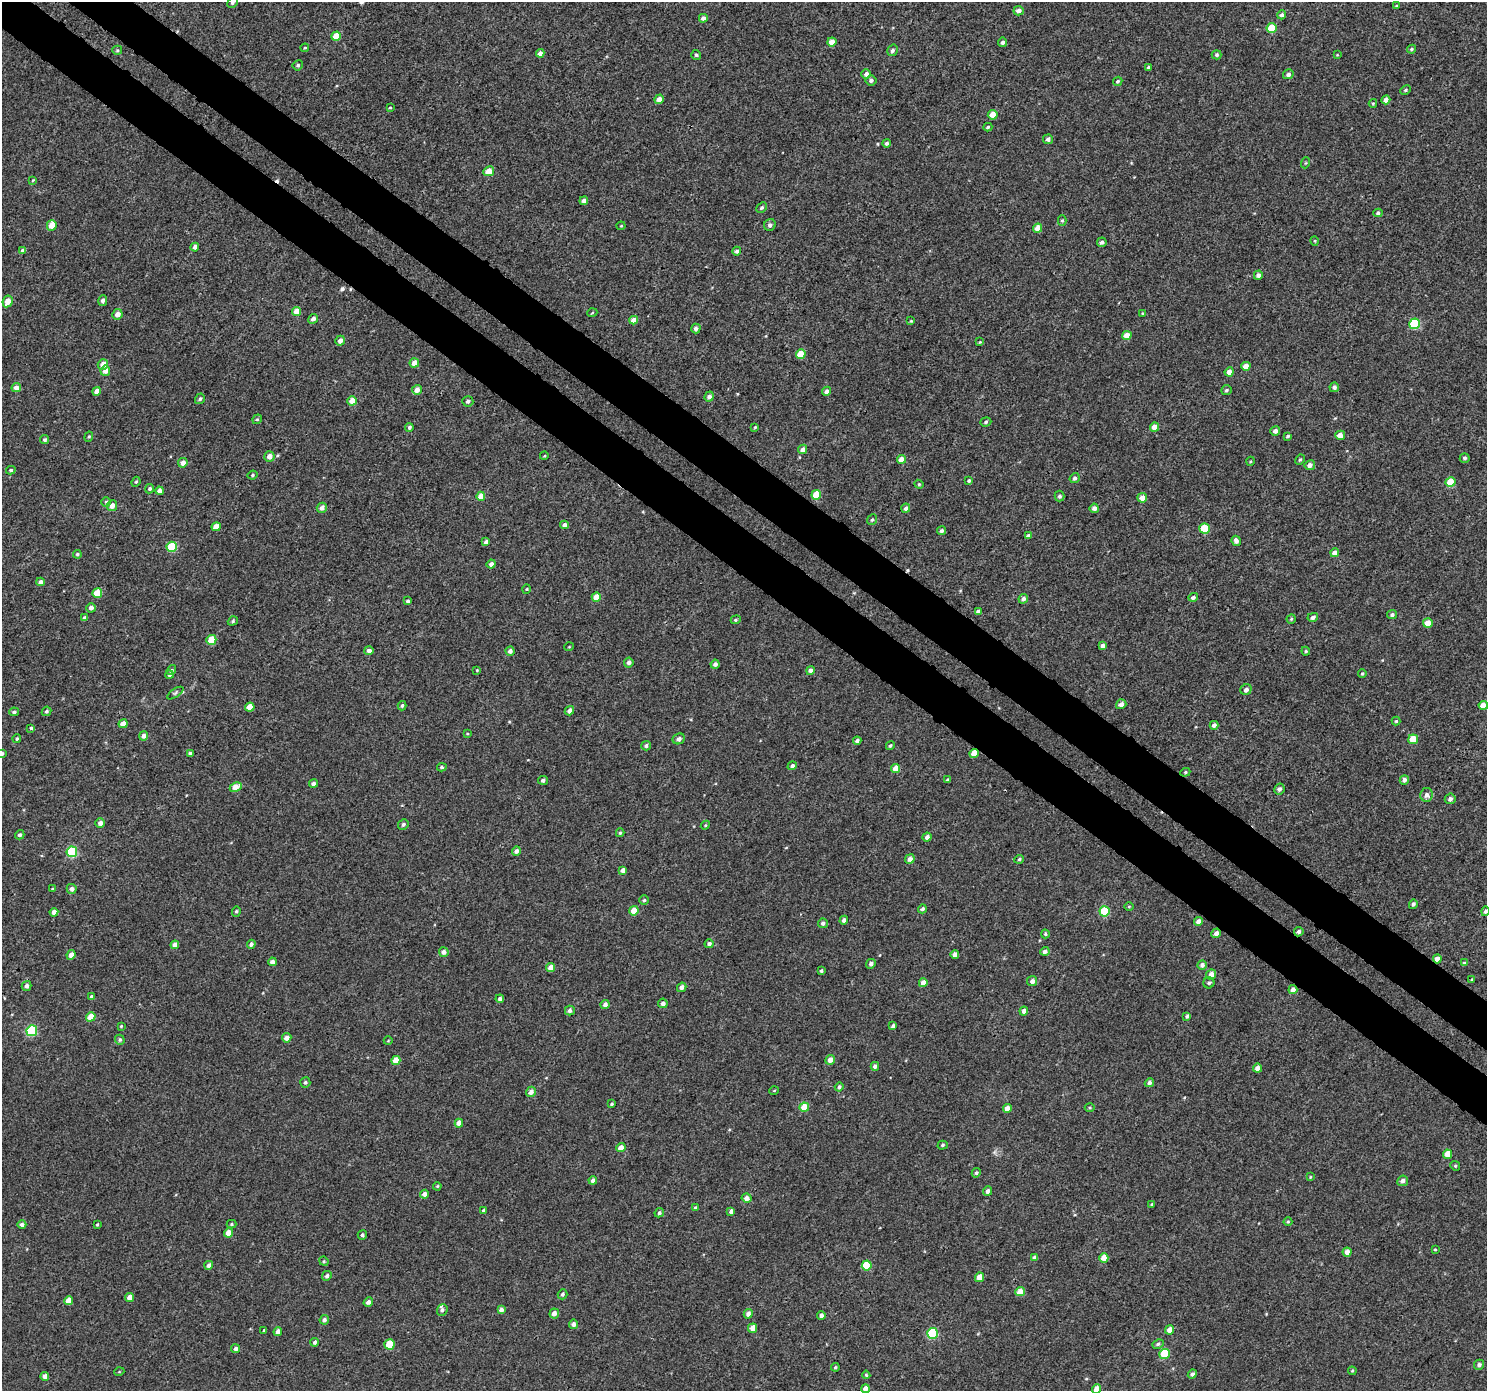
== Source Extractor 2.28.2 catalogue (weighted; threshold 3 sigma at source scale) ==
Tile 11 of 4 x 4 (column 3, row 3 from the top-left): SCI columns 3011-4495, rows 1611-2999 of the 6026 x 6065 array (HDU 1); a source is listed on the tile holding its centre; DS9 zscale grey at full resolution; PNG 1489 x 1393 px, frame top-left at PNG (2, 2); each listed source drawn as its Kron ellipse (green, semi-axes under 4 px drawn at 4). Shown black and unused: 7% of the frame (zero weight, under 3 of 4 exposures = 5% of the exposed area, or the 3 px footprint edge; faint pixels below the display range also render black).
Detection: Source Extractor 2.28.2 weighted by HDU 2 'WHT'; one run over the whole footprint, this tile lists its part. Background 0.00277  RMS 0.0022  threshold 0.00975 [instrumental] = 3 sigma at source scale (4.5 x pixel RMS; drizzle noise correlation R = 1.50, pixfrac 1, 0.0396/0.0396 arcsec/px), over >= 5 px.
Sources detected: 338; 3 cosmic-ray / hot-pixel residue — neither listed nor drawn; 1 inside a brighter listed object's ellipse — not listed separately; the other 334 listed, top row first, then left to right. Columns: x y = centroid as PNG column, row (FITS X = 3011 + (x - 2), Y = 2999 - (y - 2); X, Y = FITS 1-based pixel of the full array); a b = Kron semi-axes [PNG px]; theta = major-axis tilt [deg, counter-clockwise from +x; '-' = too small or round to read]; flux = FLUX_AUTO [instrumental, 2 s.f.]
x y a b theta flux
232 2 6 4 47 0.41
1397 6 4 3 - 0.23
1019 11 5 4 - 0.88
1282 15 4 4 - 0.59
703 18 4 4 - 0.89
1272 28 5 5 - 7.2
336 36 5 4 - 4.6
832 42 4 4 - 1.8
1003 42 5 4 - 0.64
305 48 4 3 - 0.22
1411 49 4 3 - 0.32
117 50 5 4 - 0.29
892 50 6 5 - 0.58
540 53 4 4 - 1.3
696 55 5 5 - 0.35
1217 55 5 4 - 0.45
1337 55 3 3 - 0.16
298 65 5 5 - 0.38
1148 67 3 3 - 0.26
866 74 5 4 - 1.1
1288 74 5 4 - 0.71
871 80 5 5 - 0.63
1118 81 5 4 - 0.42
1406 90 5 4 - 0.29
659 99 5 4 - 1.4
1386 100 4 4 - 1.2
1373 103 4 4 - 0.21
390 107 4 2 - 0.2
993 115 5 5 - 2.2
988 127 4 3 - 0.29
1048 139 5 4 - 0.72
886 143 4 4 - 0.49
1305 163 5 3 - 0.25
489 171 5 4 - 2.6
33 180 4 3 - 0.16
584 201 4 4 - 0.85
762 208 6 4 44 0.43
1378 213 4 4 - 0.39
1062 220 5 4 - 0.32
52 225 5 5 - 2.7
770 225 6 5 - 0.65
621 226 4 4 - 0.2
1038 228 4 4 - 2.8
1315 241 5 3 - 0.19
1102 242 5 4 - 0.53
195 247 4 4 - 0.89
23 251 4 4 - 0.87
737 251 4 4 - 0.51
1258 275 4 4 - 0.82
8 301 6 5 - 2.7
103 301 5 4 - 0.76
297 311 4 4 - 2.6
592 313 5 3 - 0.19
1142 313 4 2 - 0.18
117 314 5 5 - 1.5
313 319 5 4 - 0.99
634 320 4 4 - 1.7
911 321 4 3 - 0.18
1414 324 5 5 - 11
696 329 5 4 - 0.7
1127 335 5 4 - 2.5
340 341 5 4 - 0.99
980 342 4 3 - 0.18
801 354 5 4 - 4.5
414 363 5 4 - 1.7
103 364 5 5 - 2.1
1246 366 4 4 - 1.7
105 371 5 5 - 1.8
1229 372 4 4 - 1.4
1334 387 5 4 - 0.69
16 388 5 4 - 1.2
417 390 5 4 - 1.5
1226 390 5 5 - 0.4
97 391 4 4 - 1.5
827 391 5 4 - 1
709 397 5 4 - 0.86
200 399 5 5 - 0.43
352 401 5 4 - 2.5
468 401 5 5 - 0.54
257 419 5 4 - 0.33
986 422 5 4 - 0.34
409 427 4 4 - 0.49
755 427 4 4 - 0.25
1154 427 4 4 - 2
1275 431 5 5 - 0.84
1340 435 5 4 - 1.5
1288 436 4 3 - 0.37
89 437 5 4 - 0.28
45 440 4 4 - 0.47
803 449 5 4 - 1.2
269 456 5 5 - 1.6
544 456 4 3 - 0.19
1465 458 5 4 - 0.42
901 459 4 4 - 1.9
1300 460 5 4 - 0.31
1251 461 4 3 - 0.2
183 463 5 4 - 1.4
1310 465 5 4 - 1.1
11 470 4 3 - 0.33
252 475 5 3 - 0.31
1075 478 5 5 - 0.58
969 480 4 4 - 0.34
136 482 5 4 - 0.3
1450 482 5 5 - 5.1
919 484 5 4 - 0.28
150 489 5 4 - 0.44
160 491 4 4 - 1.1
816 495 5 4 - 4.6
481 496 4 4 - 2.5
1060 496 5 5 - 0.54
1142 498 5 5 - 1.5
106 502 5 4 - 0.34
112 506 5 5 - 1.2
322 508 5 5 - 0.91
906 508 4 4 - 0.68
1094 508 5 4 - 1
872 520 5 4 - 0.34
565 525 4 4 - 1.1
216 527 4 4 - 2.7
1204 528 5 5 - 6.5
942 531 4 4 - 0.6
1028 536 4 3 - 0.42
1236 541 5 4 - 0.83
486 542 4 4 - 0.69
172 547 5 5 - 11
1335 553 4 4 - 1.5
77 554 4 4 - 0.38
491 564 4 4 - 0.82
41 582 4 4 - 1.1
527 589 4 3 - 0.19
97 593 5 5 - 4.9
596 597 4 4 - 2.5
1193 597 5 4 - 0.67
1023 599 5 4 - 0.69
408 601 4 3 - 0.42
91 608 5 4 - 0.91
978 611 4 4 - 0.49
1392 615 5 4 - 0.51
1313 617 5 4 - 0.73
85 618 4 4 - 0.65
1291 619 5 4 - 0.29
736 620 5 4 - 0.29
233 621 5 4 - 0.37
1428 623 5 5 - 3.2
211 640 5 5 - 4.7
1103 646 4 4 - 0.98
569 647 5 3 - 0.16
369 651 5 4 - 0.86
510 651 4 4 - 0.83
1306 651 4 4 - 0.29
629 663 5 4 - 0.83
715 664 4 4 - 0.74
171 670 5 4 - 0.38
477 670 3 3 - 0.19
810 670 4 4 - 0.8
1362 673 4 3 - 0.25
169 675 4 4 - 0.51
1246 690 6 5 - 0.7
175 693 9 3 34 0.38
1121 704 5 5 - 1.2
1483 705 4 4 - 2.2
402 706 5 3 - 0.35
250 707 4 4 - 3.1
46 711 5 4 - 0.42
569 711 5 4 - 0.87
14 712 5 4 - 0.47
1396 721 4 4 - 0.28
123 724 4 4 - 2.1
1214 725 4 4 - 0.91
31 728 4 3 - 0.4
467 733 4 2 - 0.18
144 736 4 4 - 0.85
17 739 4 4 - 0.32
679 739 6 5 - 0.78
1413 739 5 4 - 4.2
857 741 4 4 - 0.65
646 746 5 4 - 0.51
890 746 5 4 - 0.31
190 753 4 3 - 0.58
2 754 4 3 - 0.43
974 754 4 4 - 2.9
792 766 5 4 - 0.68
442 767 5 4 - 0.36
896 769 4 4 - 2.3
1185 772 5 4 - 0.28
543 780 5 4 - 0.57
948 780 4 3 - 0.44
1404 780 5 4 - 0.72
313 783 4 4 - 0.64
236 787 6 4 28 3
1279 789 5 5 - 0.72
1427 795 7 6 - 0.93
1450 799 5 5 - 0.75
100 823 5 4 - 1.1
403 824 5 5 - 0.48
705 825 4 4 - 0.22
620 833 4 3 - 0.3
20 835 5 4 - 0.48
927 837 4 4 - 0.88
516 851 5 4 - 0.83
72 852 5 5 - 15
910 859 5 4 - 1.1
1019 859 5 4 - 0.35
623 870 4 4 - 1.1
52 889 4 3 - 0.23
72 889 5 5 - 0.86
644 900 5 4 - 0.36
1413 904 5 4 - 0.54
1129 907 5 3 - 0.21
922 909 4 4 - 0.55
236 911 5 4 - 0.32
634 911 4 4 - 3.2
1105 911 5 5 - 8.7
1485 911 5 4 - 0.49
54 912 4 4 - 1.2
844 920 4 4 - 0.74
1198 921 4 4 - 1
823 923 5 5 - 0.53
1299 932 5 4 - 0.63
1216 933 5 4 - 0.94
1045 934 4 4 - 0.33
251 944 4 4 - 0.66
709 944 4 4 - 0.57
175 945 4 4 - 1.6
1045 951 4 4 - 0.79
444 952 5 5 - 0.92
955 954 4 4 - 1.3
71 955 5 4 - 1.2
1437 959 4 4 - 1.6
272 962 4 4 - 0.86
1464 963 4 4 - 0.25
871 964 5 4 - 0.67
1202 965 5 4 - 0.85
551 967 4 4 - 1.9
821 971 4 3 - 0.36
1211 975 5 4 - 1.9
1472 979 3 3 - 0.22
1032 981 5 5 - 0.94
923 983 4 4 - 1.7
1209 983 5 5 - 0.48
27 986 5 4 - 0.68
682 987 5 4 - 0.89
1293 990 4 4 - 1.1
91 996 4 4 - 0.32
500 999 4 4 - 0.63
663 1003 5 4 - 0.94
605 1005 4 4 - 0.96
570 1010 5 5 - 0.76
1024 1011 4 4 - 1
1187 1016 4 3 - 0.41
91 1017 5 4 - 3
121 1026 3 3 - 0.19
893 1026 4 4 - 0.66
32 1031 5 5 - 16
287 1038 4 4 - 1.4
120 1040 5 4 - 0.45
388 1041 4 3 - 0.17
396 1060 4 4 - 3.3
830 1060 5 4 - 1.5
875 1066 4 4 - 0.8
1257 1068 4 4 - 1.2
305 1082 5 5 - 0.43
1149 1083 5 4 - 0.78
839 1087 4 4 - 0.44
774 1091 5 3 - 0.16
531 1092 5 4 - 1.2
612 1104 3 3 - 0.31
804 1107 4 4 - 3.7
1090 1108 5 3 - 0.25
1007 1109 4 4 - 2.1
459 1123 4 4 - 1.6
943 1145 5 4 - 0.34
621 1148 4 4 - 2.2
1447 1154 4 4 - 2.7
1455 1166 5 4 - 0.3
976 1173 5 4 - 0.37
1310 1177 4 3 - 0.18
593 1180 4 4 - 0.93
1403 1181 5 5 - 0.85
437 1186 4 3 - 0.22
987 1191 5 4 - 0.77
424 1194 4 4 - 1.1
747 1198 5 4 - 1.2
1152 1204 4 3 - 0.22
695 1207 4 3 - 0.27
483 1210 4 3 - 0.27
731 1211 4 4 - 0.81
659 1213 5 4 - 0.47
1288 1222 4 4 - 0.25
97 1224 4 3 - 0.24
232 1224 5 4 - 0.31
22 1225 4 4 - 0.7
228 1233 4 4 - 2.6
362 1235 5 4 - 0.37
1435 1249 4 3 - 0.22
1347 1252 4 4 - 1.3
1034 1258 4 4 - 0.79
1104 1258 4 4 - 2.8
324 1261 5 4 - 0.28
209 1265 4 4 - 0.91
867 1265 5 5 - 6.3
327 1276 5 4 - 0.63
980 1277 5 4 - 2.2
1020 1292 5 4 - 2.2
563 1294 5 4 - 0.51
130 1297 4 4 - 2.1
69 1300 4 4 - 2.3
368 1302 5 4 - 0.77
442 1310 6 5 - 0.54
501 1310 4 4 - 0.9
554 1313 5 5 - 1.3
748 1314 5 4 - 0.92
821 1315 4 4 - 0.74
324 1320 5 4 - 0.7
573 1324 4 4 - 0.82
753 1328 4 4 - 1.9
264 1330 3 3 - 0.21
1170 1330 5 4 - 1.7
278 1332 4 4 - 1.2
932 1333 5 5 - 16
315 1342 4 4 - 0.47
389 1344 5 5 - 5.3
1158 1344 6 4 29 0.42
236 1349 4 4 - 0.65
1165 1354 5 5 - 8.3
1479 1365 5 5 - 0.66
835 1367 4 3 - 0.33
1352 1371 4 4 - 0.23
119 1372 5 3 - 0.18
1192 1374 5 4 - 0.64
866 1375 4 4 - 0.28
45 1376 4 4 - 1.2
865 1389 4 4 - 1
1097 1389 5 4 - 2
Overlapping masked pixels (flux is a lower limit): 5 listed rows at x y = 974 754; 1299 932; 1216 933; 1437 959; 1293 990
Isophote crosses this tile's border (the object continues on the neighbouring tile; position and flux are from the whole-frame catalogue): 5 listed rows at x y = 232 2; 2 754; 1485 911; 865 1389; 1097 1389